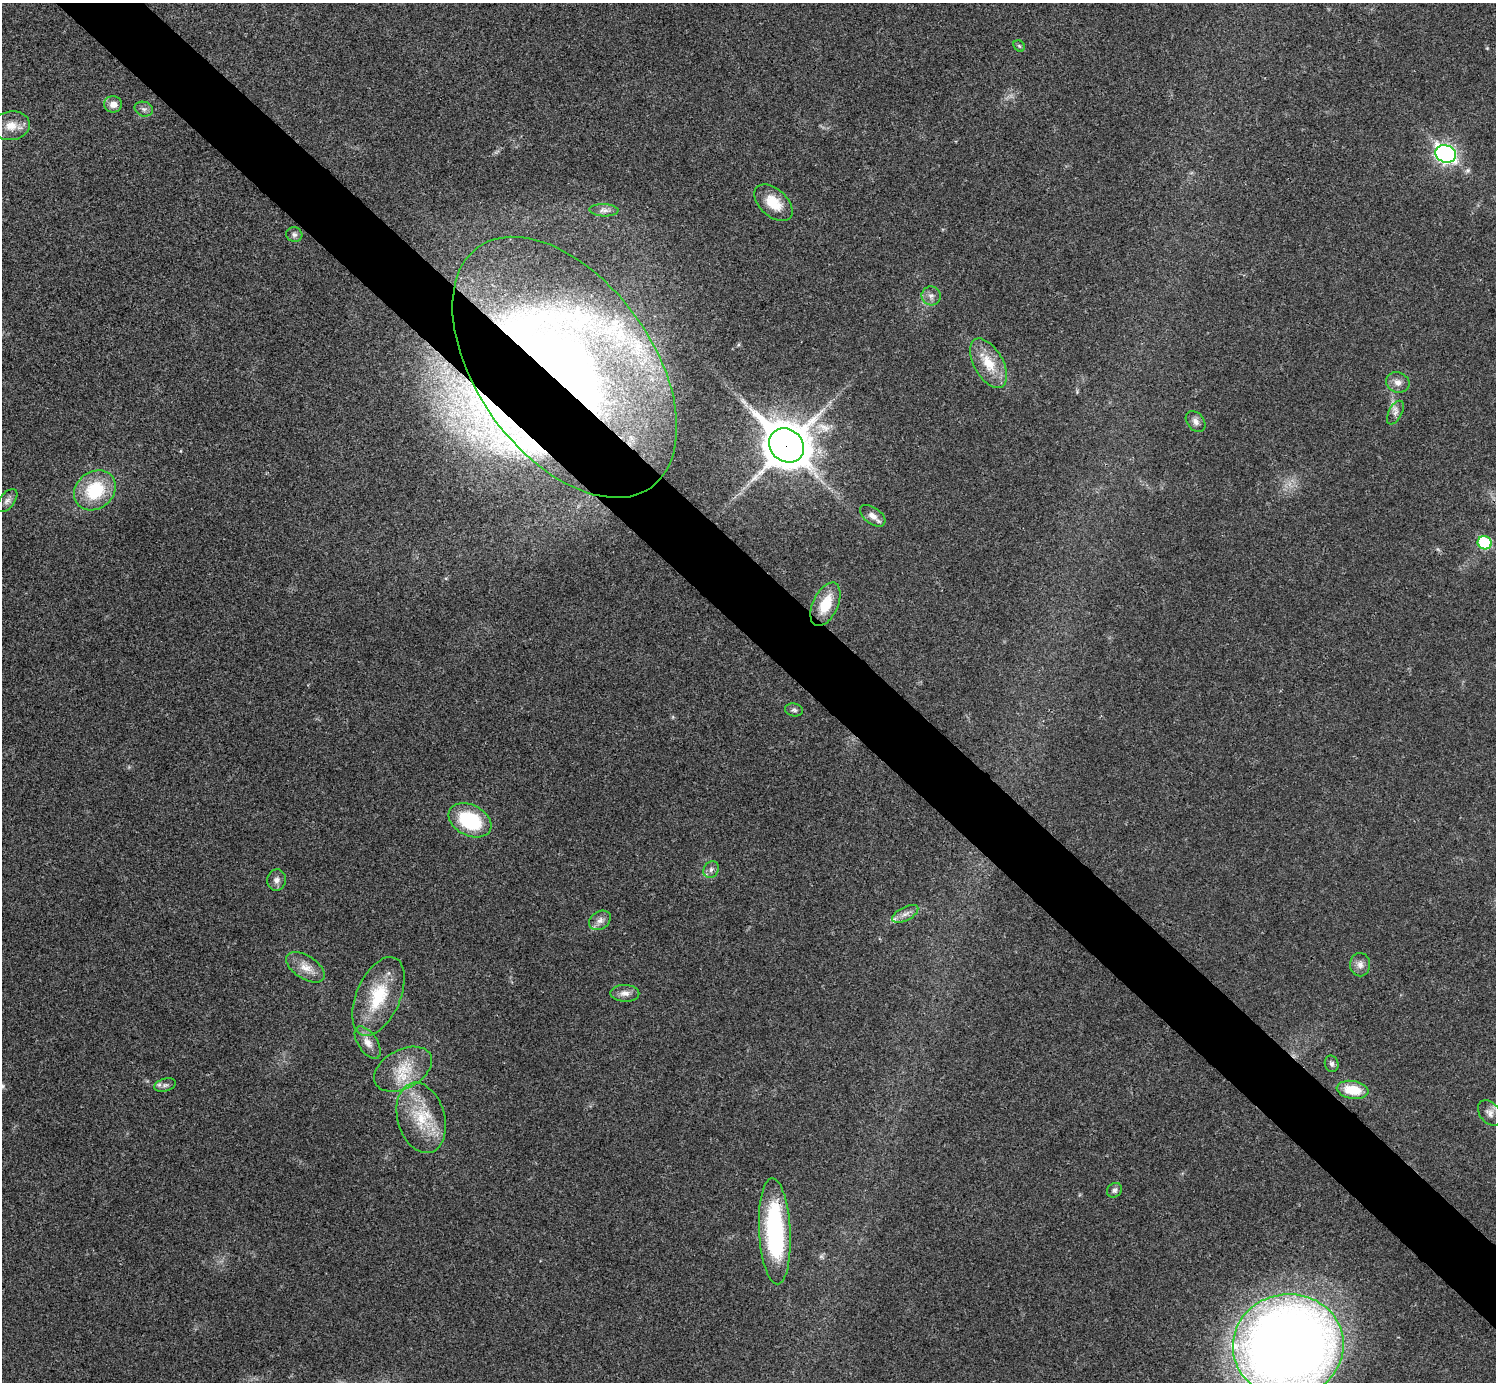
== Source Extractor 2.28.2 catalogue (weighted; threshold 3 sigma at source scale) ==
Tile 6 of 4 x 4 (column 2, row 2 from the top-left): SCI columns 1520-3013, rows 2922-4301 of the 6012 x 6012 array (HDU 1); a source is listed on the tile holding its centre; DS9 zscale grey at full resolution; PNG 1498 x 1384 px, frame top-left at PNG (2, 3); each listed source drawn as its Kron ellipse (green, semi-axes under 4 px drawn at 4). Shown black and unused: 5% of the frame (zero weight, under 3 of 4 exposures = <1% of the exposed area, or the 3 px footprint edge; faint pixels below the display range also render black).
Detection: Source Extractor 2.28.2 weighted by HDU 2 'WHT'; one run over the whole footprint, this tile lists its part. Background 0.0198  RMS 0.0038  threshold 0.0169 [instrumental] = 3 sigma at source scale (4.5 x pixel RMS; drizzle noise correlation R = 1.50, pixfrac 1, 0.05/0.05 arcsec/px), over >= 5 px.
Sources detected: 49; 2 inside a brighter object's white glare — neither listed nor drawn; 7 inside a brighter listed object's ellipse — not listed separately; the other 40 listed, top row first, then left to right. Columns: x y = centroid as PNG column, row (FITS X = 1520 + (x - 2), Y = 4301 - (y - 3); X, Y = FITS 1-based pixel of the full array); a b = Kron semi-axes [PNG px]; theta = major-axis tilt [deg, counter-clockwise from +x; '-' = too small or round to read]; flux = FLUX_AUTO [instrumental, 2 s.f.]
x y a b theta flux
1019 46 6 5 - 0.62
113 104 9 8 - 2.7
144 109 9 7 -16 1.4
11 126 19 14 8 5.7
1446 154 10 8 -21 140
773 203 22 13 -42 8.7
604 210 14 6 -3 1.6
294 234 8 7 - 1.2
931 296 9 9 - 2
988 363 27 14 -60 10
565 367 148 87 -54 350
1398 382 12 10 -22 2.5
1395 413 13 6 62 1.8
1196 421 12 8 -51 1.8
786 445 18 16 -40 1200
95 490 22 18 38 19
7 501 13 7 51 1.9
873 516 14 8 -35 2.6
1485 543 7 6 - 26
825 604 23 12 65 9.9
794 710 9 6 -9 1
470 820 23 15 -27 24
711 869 9 7 58 1.5
277 880 11 9 82 2
905 914 14 6 27 2.1
600 920 12 8 33 2.3
1360 965 12 10 -87 2.4
306 967 22 11 -33 5
625 993 14 8 -1 2.5
378 996 42 22 66 20
368 1043 18 9 -55 3.6
1332 1064 8 6 -76 1.2
403 1069 31 19 28 12
165 1085 11 6 15 1.3
1352 1090 16 9 -8 9.9
1490 1113 14 9 -51 2.5
421 1118 36 23 -74 17
1114 1190 8 7 - 1.4
775 1231 53 15 -87 53
1288 1346 55 51 6 580
Overlapping masked pixels (flux is a lower limit): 3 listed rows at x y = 565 367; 786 445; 775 1231
Isophote crosses this tile's border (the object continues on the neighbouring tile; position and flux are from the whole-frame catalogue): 2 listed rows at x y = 11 126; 1288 1346